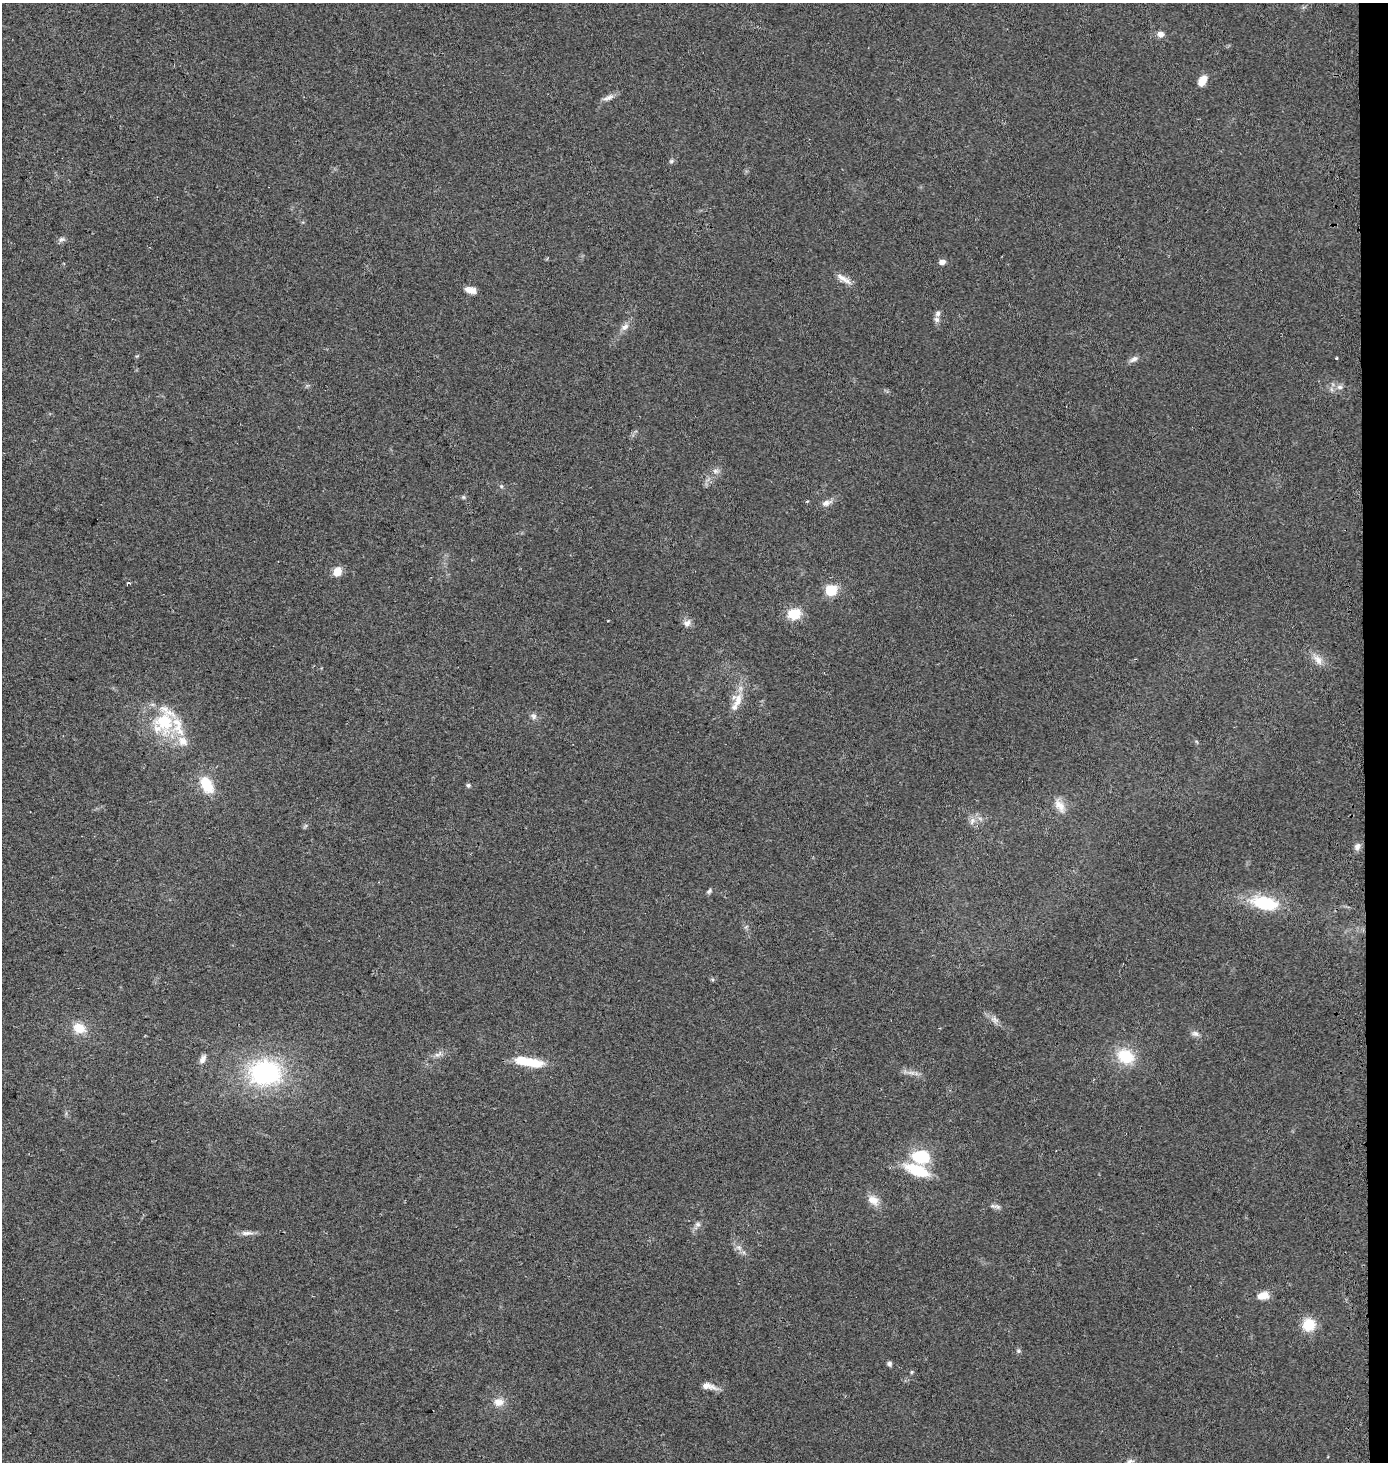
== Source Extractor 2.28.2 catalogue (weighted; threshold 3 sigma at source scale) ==
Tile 6 of 3 x 3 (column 3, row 2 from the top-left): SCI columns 3034-4419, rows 1472-2931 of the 4700 x 4392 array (HDU 1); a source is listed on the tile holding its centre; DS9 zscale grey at full resolution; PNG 1390 x 1464 px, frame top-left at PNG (2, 3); no overlay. Shown black and unused: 2% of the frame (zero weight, under 2 of 3 exposures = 2% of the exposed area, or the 3 px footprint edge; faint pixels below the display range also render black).
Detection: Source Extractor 2.28.2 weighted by HDU 2 'WHT'; one run over the whole footprint, this tile lists its part. Background 0.0544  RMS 0.0081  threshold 0.0365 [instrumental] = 3 sigma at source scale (4.5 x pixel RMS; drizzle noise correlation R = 1.50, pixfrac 1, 0.0396/0.0396 arcsec/px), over >= 5 px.
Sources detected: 66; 1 inside a brighter object's white glare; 1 cosmic-ray / hot-pixel residue — not listed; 4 inside a brighter listed object's ellipse — not listed separately; the other 60 listed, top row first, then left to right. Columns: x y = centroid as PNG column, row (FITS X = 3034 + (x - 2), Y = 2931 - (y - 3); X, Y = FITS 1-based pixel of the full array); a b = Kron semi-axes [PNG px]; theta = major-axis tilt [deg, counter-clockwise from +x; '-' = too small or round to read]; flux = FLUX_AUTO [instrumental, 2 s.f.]
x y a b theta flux
1161 34 8 7 - 4.5
1202 81 11 7 58 11
608 98 18 7 23 4.4
671 161 7 6 - 1.7
62 239 11 6 17 2.6
942 262 5 4 - 6.2
844 279 24 7 -32 6.8
470 290 13 7 -13 6.1
937 319 8 7 - 2.9
625 327 12 8 37 4.9
137 356 5 4 - 0.84
1336 358 3 2 - 1.1
1134 359 14 6 25 3.7
1340 387 8 6 -15 3
715 471 9 6 -2 3.1
501 486 6 4 -45 1.2
463 497 5 5 - 1.2
827 503 15 8 20 4.7
337 572 7 6 - 15
128 583 5 3 - 1.3
831 590 6 6 - 69
794 614 11 9 14 24
687 623 10 9 - 4.5
1318 659 19 10 -48 8.9
738 700 21 15 86 12
533 716 9 7 -73 2.8
164 722 33 29 -80 50
206 784 19 11 -60 24
468 785 6 5 - 1.7
1060 806 21 10 -60 8.6
972 821 12 6 66 4.3
305 826 8 4 53 1.3
1357 847 10 8 71 3.5
709 891 8 5 46 1.8
1264 903 36 17 -13 40
746 927 7 4 55 1.4
994 1020 12 7 -49 4.3
79 1028 15 12 -24 15
1195 1034 10 7 -18 3.4
439 1054 13 6 21 3.9
1125 1056 18 14 -26 31
203 1059 11 7 61 4.2
534 1063 21 10 -10 20
265 1073 34 26 0 110
911 1073 12 6 -5 4.3
921 1156 16 11 -3 40
917 1170 26 11 -21 36
873 1200 17 11 -43 8.8
993 1206 13 6 -8 3.1
697 1224 8 7 - 2.6
247 1233 19 6 1 4.6
739 1247 9 7 -43 3.7
1263 1296 13 8 9 9.9
1309 1325 14 14 - 19
1018 1351 7 5 -45 1.5
889 1364 6 6 - 2
911 1372 6 4 89 1
708 1386 20 8 -12 7.2
499 1402 14 11 6 8
1129 1462 12 7 32 3.4
Isophote crosses this tile's border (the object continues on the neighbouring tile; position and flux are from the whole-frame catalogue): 1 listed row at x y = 1129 1462